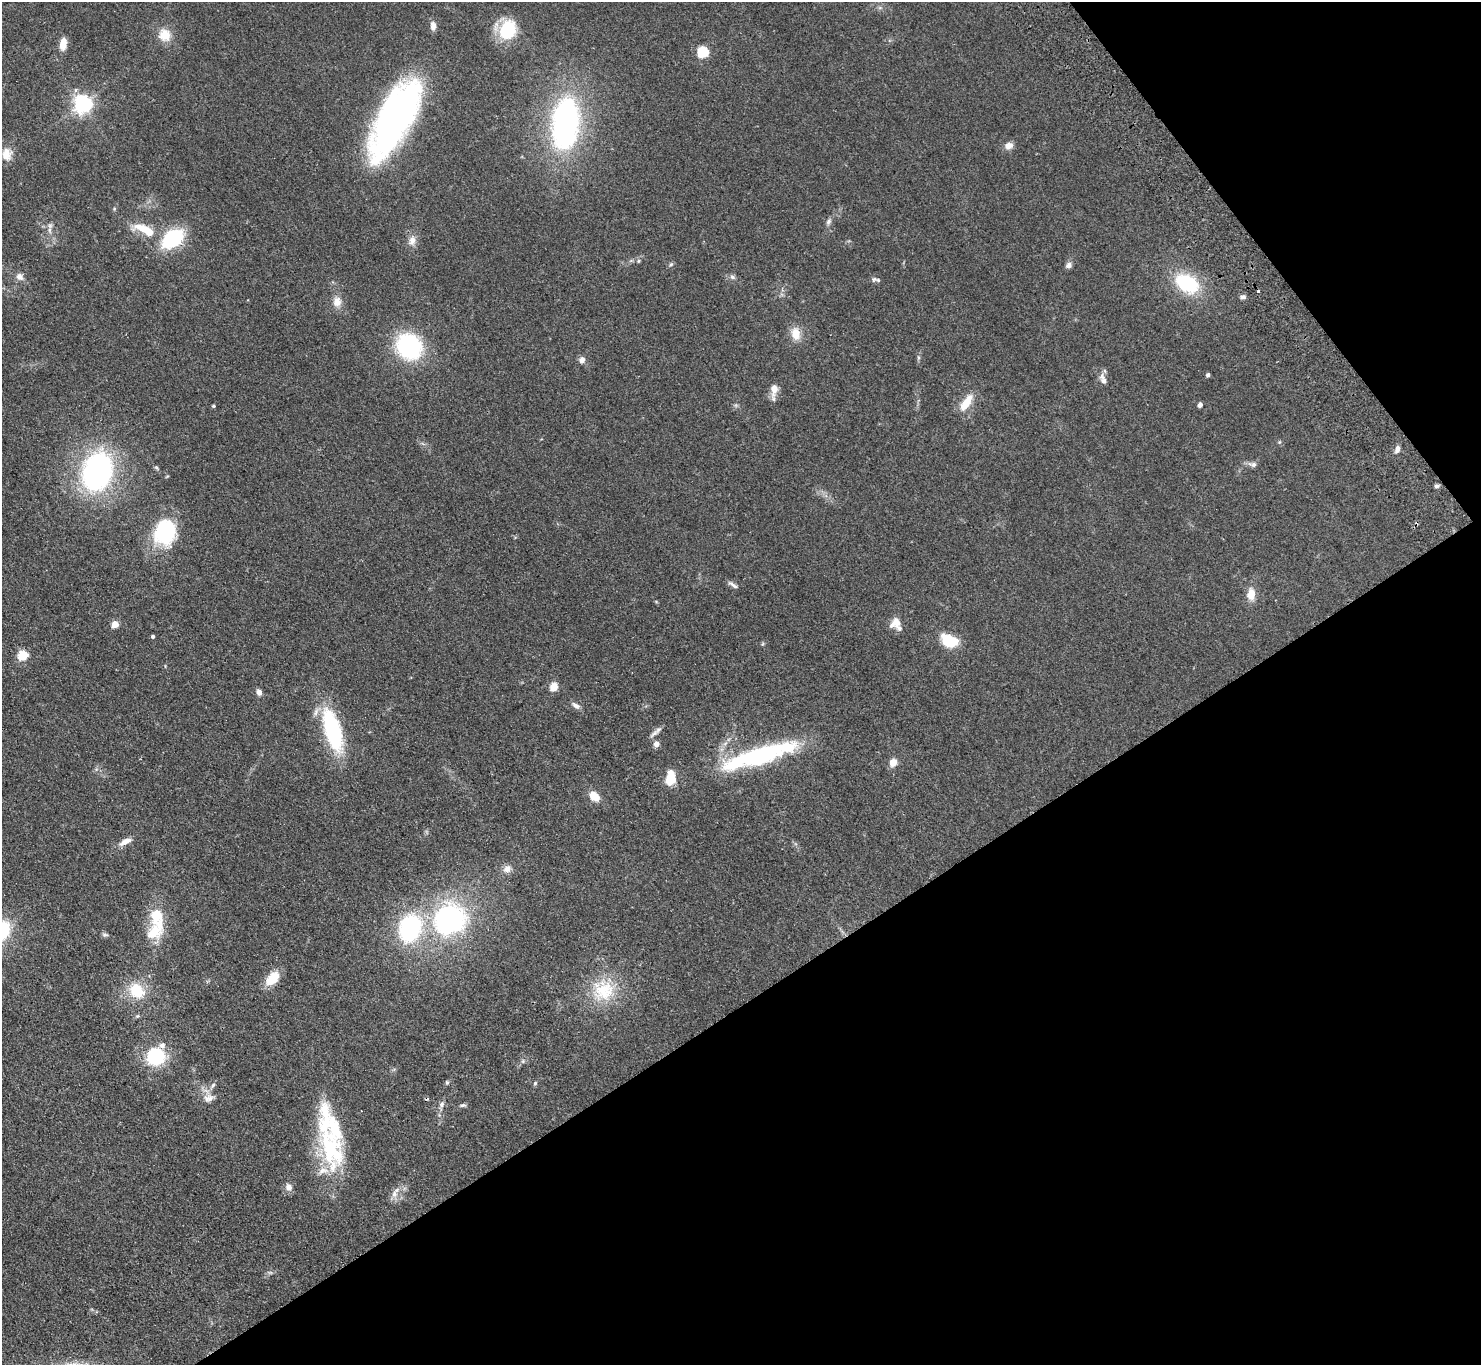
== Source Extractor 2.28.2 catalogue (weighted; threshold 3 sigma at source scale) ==
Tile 12 of 4 x 4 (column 4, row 3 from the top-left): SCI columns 4487-5965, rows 1699-3061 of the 6014 x 5985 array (HDU 1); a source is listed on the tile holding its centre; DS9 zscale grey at full resolution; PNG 1483 x 1367 px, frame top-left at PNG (2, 2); no overlay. Shown black and unused: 32% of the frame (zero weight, under 2 of 3 exposures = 3% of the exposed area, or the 3 px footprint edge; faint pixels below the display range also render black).
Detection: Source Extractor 2.28.2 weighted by HDU 2 'WHT'; one run over the whole footprint, this tile lists its part. Background 0.0514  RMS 0.0075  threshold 0.0337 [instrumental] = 3 sigma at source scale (4.5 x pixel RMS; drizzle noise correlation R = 1.50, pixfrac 1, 0.05/0.05 arcsec/px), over >= 5 px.
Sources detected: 98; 2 inside a brighter object's white glare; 3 cosmic-ray / hot-pixel residue — not listed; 9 inside a brighter listed object's ellipse — not listed separately; the other 84 listed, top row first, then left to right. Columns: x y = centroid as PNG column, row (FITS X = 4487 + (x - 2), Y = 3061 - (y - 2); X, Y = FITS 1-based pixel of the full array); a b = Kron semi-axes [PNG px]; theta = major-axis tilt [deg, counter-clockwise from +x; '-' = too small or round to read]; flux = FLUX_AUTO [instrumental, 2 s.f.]
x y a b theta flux
880 8 7 4 -18 1.3
433 26 10 6 -85 4.5
508 30 18 15 64 44
165 35 16 15 - 12
63 44 12 7 81 9.2
703 52 6 5 - 69
76 90 6 5 - 2
83 104 6 6 - 350
392 123 82 31 61 290
565 124 52 26 85 180
1009 146 10 8 29 5
7 154 16 12 89 8.5
829 221 10 6 63 2.3
50 230 11 4 90 2.6
145 230 30 11 -24 19
173 239 19 13 34 61
412 241 14 10 74 5.5
638 261 6 4 89 0.92
671 264 7 5 53 1.3
1068 265 9 7 40 2.5
20 277 8 7 - 4.3
732 277 8 6 -18 2
878 280 8 6 -17 1.7
1187 283 30 20 -32 44
1243 297 8 5 1 1.9
337 302 14 11 -85 7
796 334 16 11 -81 10
409 346 24 21 -49 87
918 357 7 4 -90 1.2
582 360 7 6 - 4.3
1208 375 4 4 - 1.6
1103 379 17 8 -72 4.5
774 390 20 7 85 7
966 403 24 9 57 13
1200 405 4 4 - 3.6
214 406 4 4 - 0.99
1279 442 6 4 71 0.81
1397 449 9 5 72 3.8
1253 464 13 7 -11 3.1
156 468 7 4 -45 1.1
97 472 32 23 73 180
1436 486 6 5 - 1.7
166 532 24 20 74 66
733 585 16 4 -34 2.5
1251 594 16 10 -90 8.1
896 622 13 11 -89 6.6
115 624 5 4 - 17
153 636 4 3 - 1.7
949 641 20 13 -26 22
762 644 6 4 70 0.89
23 655 5 5 - 45
554 687 5 5 - 26
259 692 7 6 - 3.5
576 705 12 6 -35 3
333 730 40 15 -73 84
654 733 16 5 40 3.2
656 744 5 5 - 6
759 757 41 25 15 58
893 762 10 8 68 5.9
96 769 6 5 - 1.4
671 778 14 9 83 18
594 796 11 8 -44 9.8
125 842 18 7 24 5.9
507 869 12 10 42 4.9
446 922 31 20 90 120
410 928 28 21 69 85
155 931 30 18 50 23
105 935 8 5 -7 1.5
272 978 18 11 48 15
603 990 33 32 - 37
137 991 21 17 -45 23
137 1016 6 5 - 1.1
155 1056 22 21 - 40
523 1061 6 4 48 1.3
447 1082 6 5 - 1.3
535 1083 6 5 - 1.2
213 1086 10 6 53 2.7
209 1098 16 11 16 6
442 1105 13 6 77 3.3
463 1105 10 5 4 1.7
331 1148 63 30 -72 74
289 1187 11 9 -68 3.9
395 1193 19 8 63 5.8
270 1272 7 4 0 1.3